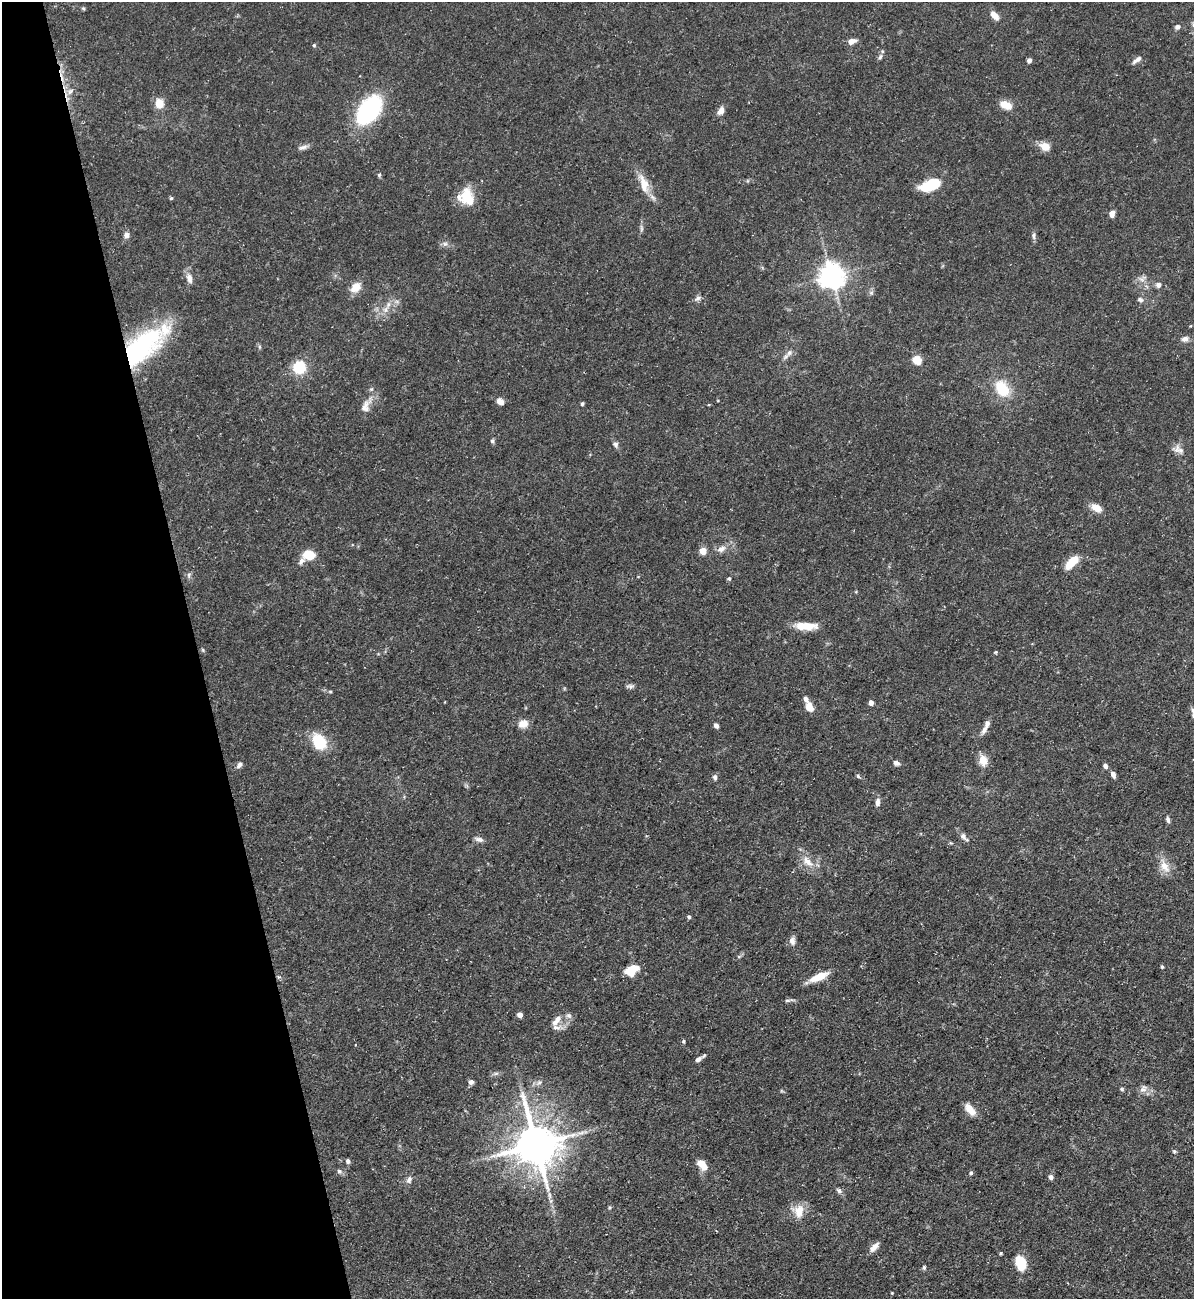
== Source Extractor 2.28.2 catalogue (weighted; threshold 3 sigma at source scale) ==
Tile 5 of 4 x 4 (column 1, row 2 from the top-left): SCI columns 142-1333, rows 2597-3893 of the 5172 x 5191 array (HDU 1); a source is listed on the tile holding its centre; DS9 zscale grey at full resolution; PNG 1196 x 1301 px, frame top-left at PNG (2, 2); no overlay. Shown black and unused: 16% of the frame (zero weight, under 3 of 5 exposures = <1% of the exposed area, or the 3 px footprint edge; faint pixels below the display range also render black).
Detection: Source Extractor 2.28.2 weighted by HDU 2 'WHT'; one run over the whole footprint, this tile lists its part. Background 0.0757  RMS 0.0041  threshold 0.0185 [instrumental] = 3 sigma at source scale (4.5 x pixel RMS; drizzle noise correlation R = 1.50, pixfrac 1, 0.05/0.05 arcsec/px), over >= 5 px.
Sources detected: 114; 3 inside a brighter listed object's ellipse — not listed separately; the other 111 listed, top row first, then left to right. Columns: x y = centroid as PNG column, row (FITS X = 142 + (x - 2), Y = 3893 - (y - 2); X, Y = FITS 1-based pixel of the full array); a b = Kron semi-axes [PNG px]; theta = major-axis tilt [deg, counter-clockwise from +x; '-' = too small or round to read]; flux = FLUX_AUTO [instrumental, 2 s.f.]
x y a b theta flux
83 8 5 4 - 0.54
995 15 10 6 -47 3.9
1177 27 6 5 - 1.4
852 41 10 6 17 2.6
314 45 5 4 - 0.56
880 57 7 5 72 1
1029 60 5 4 - 1.6
1137 60 13 5 36 1.7
70 91 11 6 52 2
159 103 9 8 - 6.1
1006 105 13 8 -22 5.6
369 110 24 14 54 64
721 111 10 7 58 2.4
1045 146 10 7 -18 5.6
303 147 15 5 13 1.7
379 175 5 5 - 0.62
644 184 29 11 -72 6.9
930 185 22 11 20 14
171 198 4 4 - 0.52
468 198 20 14 -49 13
1112 214 6 5 - 2.9
126 235 8 7 - 1.8
1033 236 9 6 89 1.2
445 244 6 6 - 1.1
831 276 8 7 - 460
189 278 12 7 -80 2.8
1143 279 14 6 36 2
1158 285 7 7 - 1.5
356 287 15 11 43 4.7
871 293 6 6 - 0.9
697 298 9 6 31 1.4
1140 300 8 6 -19 1.2
385 310 12 7 56 2.9
1185 339 9 7 13 1.9
141 347 54 26 42 59
259 347 6 4 -89 0.6
789 353 10 7 56 1.9
917 360 5 5 - 19
299 367 11 10 - 15
1002 389 19 13 -58 13
500 401 10 7 -43 2.4
582 404 5 4 - 0.67
366 406 20 11 67 4.5
492 441 5 5 - 0.93
615 444 7 6 - 1.3
1180 450 18 7 -14 2.5
1097 508 11 7 -28 4.9
721 549 10 8 27 2.5
703 551 5 4 - 9
309 555 10 8 -11 10
301 561 10 5 55 1.5
1072 563 20 9 46 6.4
189 575 8 4 -83 0.93
729 578 5 4 - 0.7
806 626 26 8 -1 7.6
203 650 6 3 -71 0.47
996 652 6 3 71 0.41
630 686 10 6 0 1.2
330 692 5 3 - 0.49
871 703 5 4 - 2.1
809 707 10 7 -69 4.8
1193 710 12 6 -64 1.4
523 724 11 8 19 4
716 725 5 5 - 1.4
984 729 14 7 61 2.3
319 741 15 11 -60 16
983 760 12 9 -76 5.5
896 763 7 5 -25 1.7
239 765 9 5 50 1.3
1105 766 6 5 - 1.4
1113 774 7 5 -70 1.8
858 776 6 4 -46 0.59
715 777 6 5 - 1.4
877 802 9 5 85 1.9
1168 819 8 5 -73 1.1
963 836 11 7 -56 1.8
479 839 12 6 -13 1.6
808 862 20 9 -44 4.9
1165 866 19 10 -60 5.1
689 917 4 4 - 0.9
792 941 12 8 88 1.8
739 956 6 4 19 0.63
1162 967 4 3 - 0.65
631 970 15 10 32 7.6
819 977 19 7 23 8.1
787 1000 9 4 4 0.92
520 1015 4 4 - 3.6
556 1020 18 8 52 3.9
683 1041 4 4 - 0.61
698 1059 9 6 39 1.6
496 1073 7 4 19 0.84
471 1082 6 5 - 1.7
539 1082 8 5 53 1.2
1143 1089 11 9 66 2.2
970 1109 16 8 -50 4.8
536 1145 14 12 -71 1400
1174 1151 6 5 - 0.64
348 1161 6 5 - 1
702 1165 13 7 -48 5.1
339 1171 8 6 -16 1.1
971 1173 4 4 - 0.81
1051 1177 5 5 - 1.7
409 1180 10 7 68 1.7
839 1190 8 6 -37 1.1
549 1195 9 4 -81 1.2
799 1211 20 12 77 5.6
874 1247 14 6 44 2.7
1001 1253 4 3 - 0.48
1020 1262 14 9 -71 13
924 1267 5 4 - 0.74
892 1293 3 3 - 0.32
Overlapping masked pixels (flux is a lower limit): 1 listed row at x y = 141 347
Isophote crosses this tile's border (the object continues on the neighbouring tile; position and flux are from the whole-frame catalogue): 2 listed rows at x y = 1177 27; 1193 710